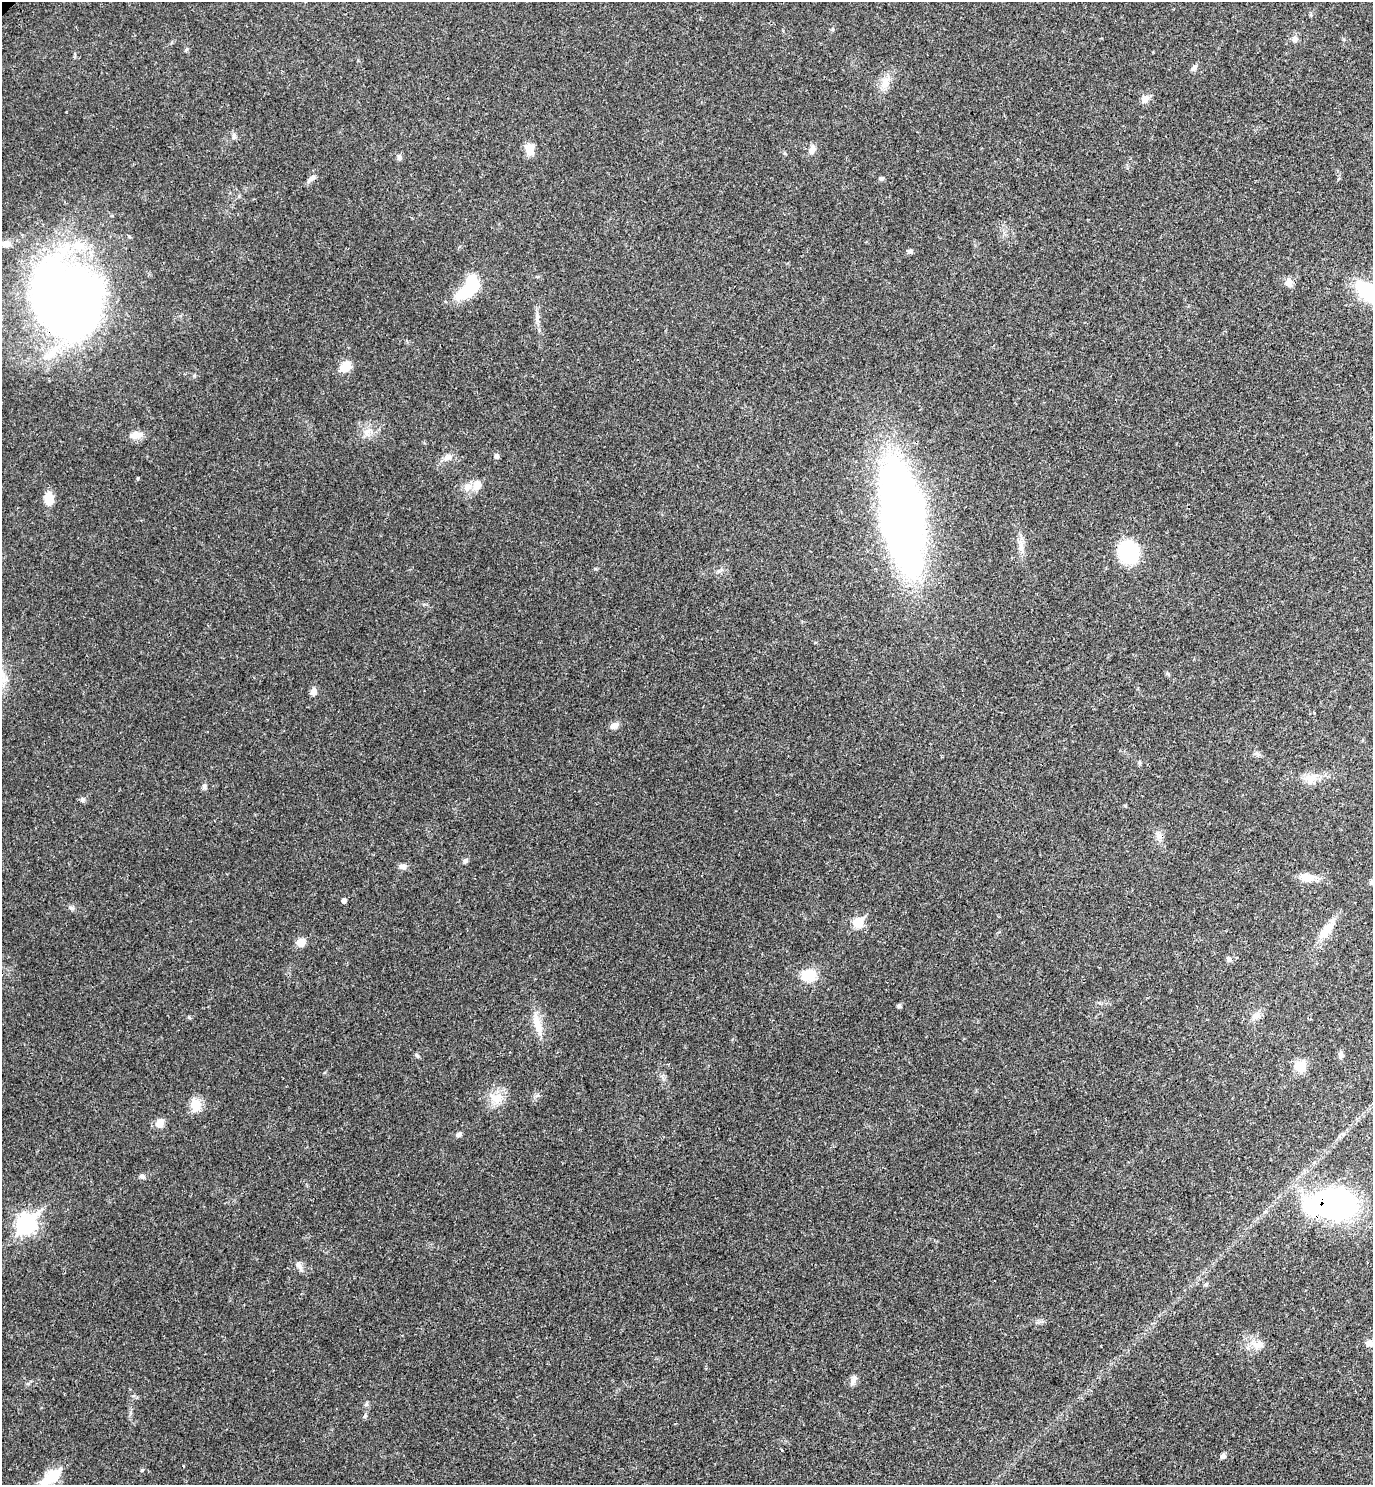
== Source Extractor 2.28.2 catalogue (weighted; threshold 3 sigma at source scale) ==
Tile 6 of 4 x 4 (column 2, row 2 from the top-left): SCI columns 1629-2999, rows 3072-4554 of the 6140 x 6140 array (HDU 1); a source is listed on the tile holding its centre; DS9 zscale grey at full resolution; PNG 1375 x 1487 px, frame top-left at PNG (2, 2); no overlay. Shown black and unused: <1% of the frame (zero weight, under 3 of 4 exposures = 8% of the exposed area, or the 3 px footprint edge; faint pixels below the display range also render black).
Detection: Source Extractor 2.28.2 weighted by HDU 2 'WHT'; one run over the whole footprint, this tile lists its part. Background 0.0277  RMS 0.0029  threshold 0.0132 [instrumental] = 3 sigma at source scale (4.5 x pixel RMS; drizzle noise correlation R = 1.50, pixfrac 1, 0.05/0.05 arcsec/px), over >= 5 px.
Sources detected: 73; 1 inside a brighter object's white glare — not listed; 5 inside a brighter listed object's ellipse — not listed separately; the other 67 listed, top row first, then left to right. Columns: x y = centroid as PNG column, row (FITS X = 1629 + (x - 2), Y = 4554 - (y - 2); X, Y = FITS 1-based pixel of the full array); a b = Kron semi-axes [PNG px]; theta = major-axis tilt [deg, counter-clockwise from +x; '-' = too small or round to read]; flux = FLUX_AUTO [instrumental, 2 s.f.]
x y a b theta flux
1295 39 8 7 - 1.1
1194 68 12 5 41 0.91
885 83 18 10 77 3.1
1145 99 10 8 64 1.6
234 135 7 6 - 0.66
530 149 13 9 -80 3.6
812 150 12 8 66 1.6
399 157 8 6 87 0.8
312 178 16 5 45 1.1
881 178 7 4 -9 0.51
910 251 7 5 -5 0.77
1289 283 12 8 -68 1.7
465 293 20 12 27 10
1371 294 30 13 -37 31
67 298 82 73 -48 200
537 318 15 6 90 1.5
345 367 15 11 29 3.6
194 376 5 5 - 0.4
367 432 13 4 35 1.2
136 435 18 9 9 2.4
496 456 5 5 - 0.92
448 457 10 8 27 1.3
477 485 13 10 65 2.6
49 498 15 10 -79 4
902 515 63 23 -81 400
1021 546 17 6 -82 2
1129 552 18 16 -68 24
313 692 9 7 88 1.4
614 726 11 7 28 1.5
1257 754 9 3 -45 0.52
1312 777 21 10 25 3.3
205 786 11 4 90 0.68
82 799 7 6 - 0.68
1159 837 9 7 -74 1.3
465 861 6 6 - 0.72
403 866 10 7 1 1.2
1307 877 19 11 -1 3.2
344 900 5 4 - 1
72 908 8 5 -16 0.7
857 923 6 5 - 13
1326 930 27 10 49 4.7
301 942 10 8 31 2.6
1228 959 7 6 - 0.7
809 975 16 13 5 6.2
899 1006 6 5 - 0.54
1256 1016 15 8 43 1.8
189 1017 6 4 -45 0.35
538 1024 35 9 -76 4.4
417 1055 7 4 -69 0.46
1340 1055 10 6 80 0.87
1300 1066 12 11 - 5
496 1098 18 15 9 4.5
195 1105 15 12 -85 4.2
160 1123 11 9 60 2.5
459 1134 7 5 36 0.82
142 1176 8 5 -18 0.72
1334 1203 30 21 -7 80
26 1224 10 8 48 98
299 1265 11 7 -53 1.3
1369 1343 9 8 - 1.3
1258 1345 17 11 11 2.8
853 1380 15 6 69 1.3
366 1404 6 5 - 0.46
365 1416 7 4 45 0.43
1223 1456 7 6 - 0.78
142 1470 5 4 - 0.29
52 1476 25 12 36 7.9
Overlapping masked pixels (flux is a lower limit): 2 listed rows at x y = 67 298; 1334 1203
Isophote crosses this tile's border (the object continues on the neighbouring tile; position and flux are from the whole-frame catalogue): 1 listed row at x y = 1371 294
Unlisted compact peaks at least as high as the median listed source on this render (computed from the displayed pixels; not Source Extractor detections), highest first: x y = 595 569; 187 49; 537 1095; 133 1396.